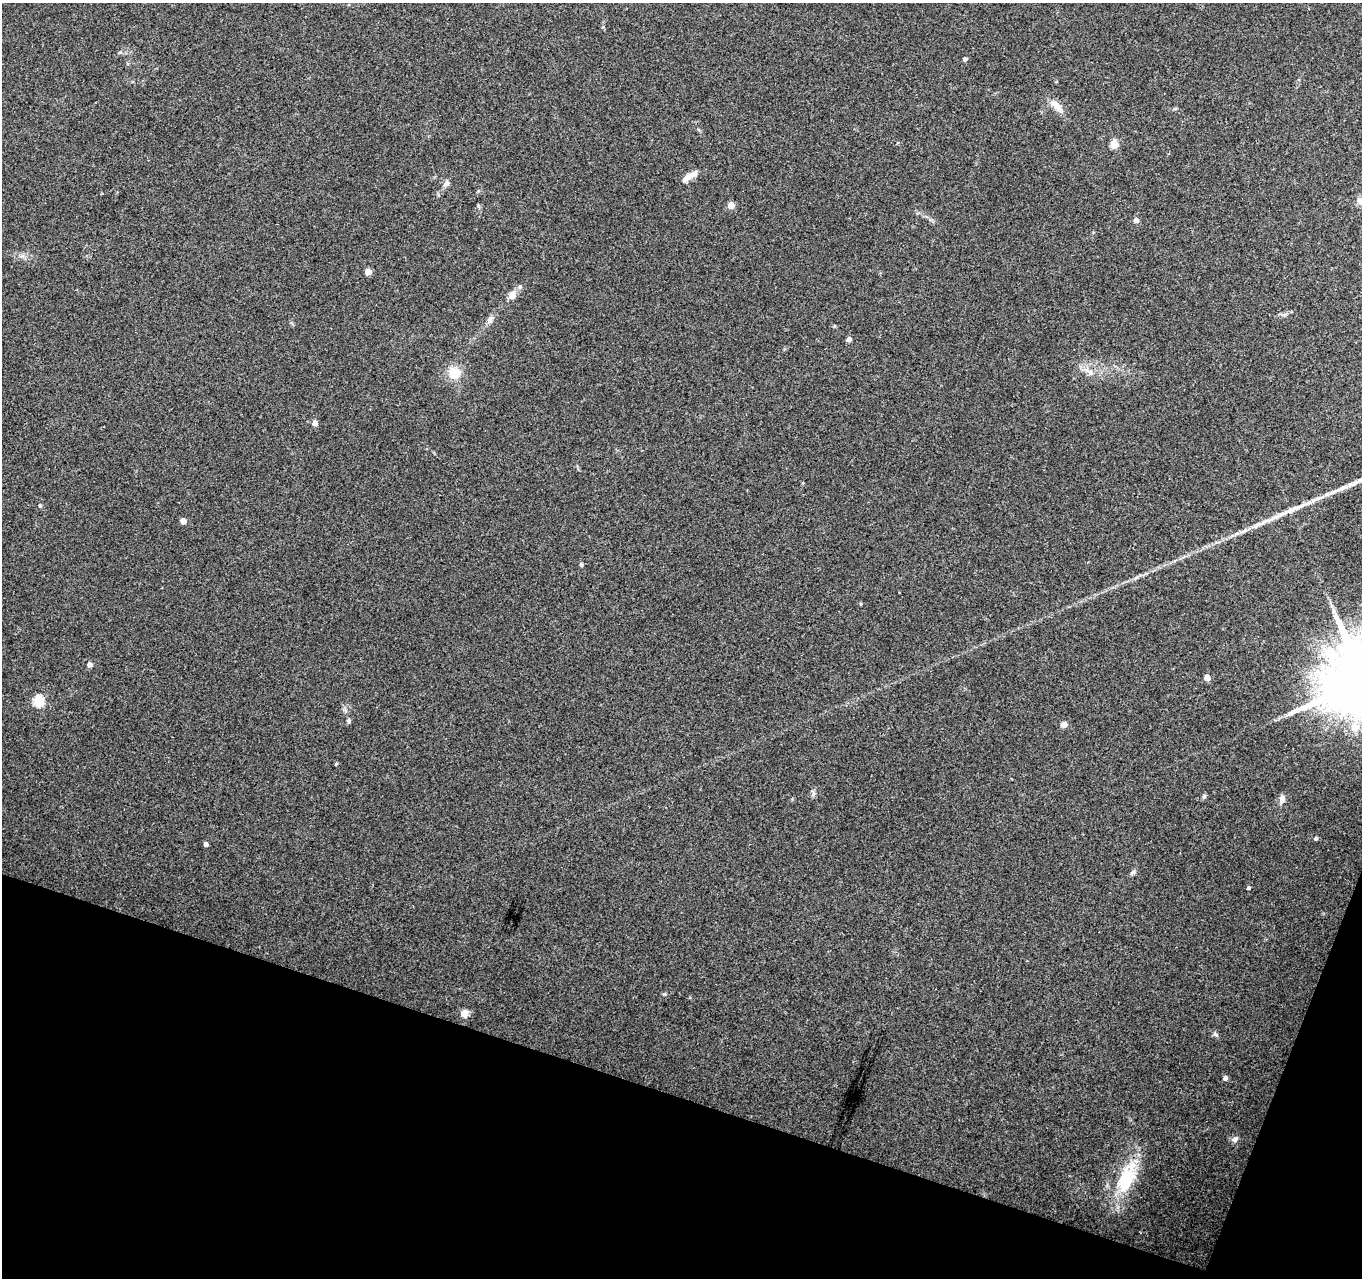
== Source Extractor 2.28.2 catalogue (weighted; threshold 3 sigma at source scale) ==
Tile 15 of 4 x 4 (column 3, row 4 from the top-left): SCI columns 2721-4080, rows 216-1491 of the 5450 x 5597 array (HDU 1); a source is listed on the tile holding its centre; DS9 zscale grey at full resolution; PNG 1364 x 1280 px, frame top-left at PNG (2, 3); no overlay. Shown black and unused: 16% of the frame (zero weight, under 3 of 4 exposures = <1% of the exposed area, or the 3 px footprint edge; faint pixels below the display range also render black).
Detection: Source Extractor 2.28.2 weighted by HDU 2 'WHT'; one run over the whole footprint, this tile lists its part. Background 0.069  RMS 0.0045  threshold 0.0204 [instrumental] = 3 sigma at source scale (4.5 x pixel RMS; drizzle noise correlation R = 1.50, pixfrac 1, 0.0396/0.0396 arcsec/px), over >= 5 px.
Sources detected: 38; all 38 listed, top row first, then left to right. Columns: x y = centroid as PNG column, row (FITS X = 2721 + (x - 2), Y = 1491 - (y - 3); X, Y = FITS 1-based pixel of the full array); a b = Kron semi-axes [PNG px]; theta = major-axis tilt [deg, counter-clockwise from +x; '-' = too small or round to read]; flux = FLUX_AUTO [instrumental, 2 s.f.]
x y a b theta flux
965 59 4 4 - 1.1
1056 106 20 8 -47 4.2
1114 144 5 5 - 13
690 176 20 6 33 4
446 183 10 7 55 1.7
1361 201 11 6 -8 1.9
478 205 5 5 - 0.62
731 205 5 5 - 6
1136 220 5 5 - 2.2
368 272 5 5 - 3.9
512 295 10 8 76 2.9
490 319 8 7 - 1.7
849 339 4 4 - 2.1
1090 372 10 7 -45 2.4
455 373 14 12 -66 8.9
315 423 4 4 - 3.4
40 506 5 4 - 0.79
183 521 5 4 - 3.4
1265 521 39 5 23 7.9
581 564 6 4 87 0.66
90 664 5 5 - 2.5
1207 678 5 5 - 3.6
39 701 6 5 - 29
348 720 6 5 - 0.82
1064 725 7 6 - 2.3
1355 728 8 7 - 4.1
336 764 5 3 - 0.39
1204 796 6 5 - 0.78
1282 799 10 7 76 2.2
1316 838 5 4 - 0.85
206 844 4 4 - 1.6
1132 872 11 4 44 1
1249 888 4 4 - 0.77
464 1013 10 8 73 2.9
1215 1034 7 5 -66 0.96
1225 1078 5 5 - 1.5
1235 1139 8 7 - 1.7
1127 1178 47 22 68 24
Isophote crosses this tile's border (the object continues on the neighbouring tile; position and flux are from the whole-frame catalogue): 1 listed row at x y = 1361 201
Unlisted compact peaks at least as high as the median listed source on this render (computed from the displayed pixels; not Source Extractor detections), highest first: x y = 664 994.